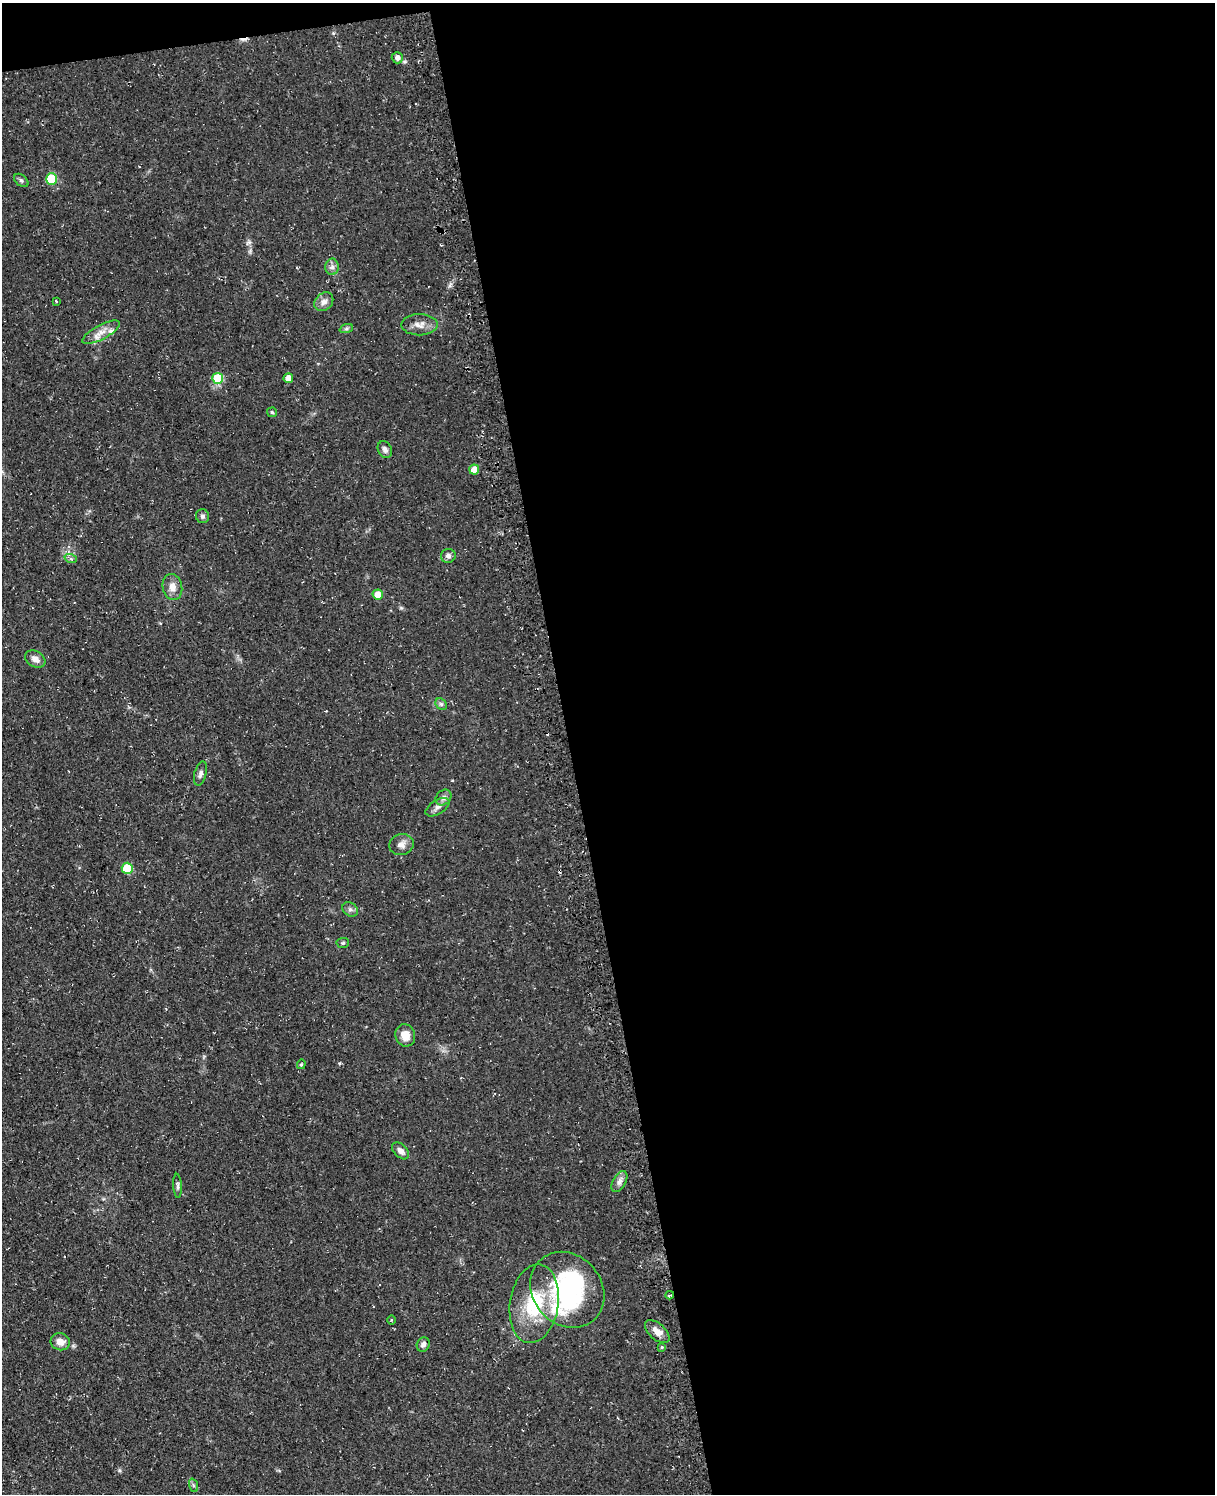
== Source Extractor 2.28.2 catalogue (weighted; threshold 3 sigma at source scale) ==
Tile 4 of 4 x 3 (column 4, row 1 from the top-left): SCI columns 3708-4920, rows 3244-4735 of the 4953 x 4872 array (HDU 1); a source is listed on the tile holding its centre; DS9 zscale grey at full resolution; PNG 1217 x 1496 px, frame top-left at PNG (2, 3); each listed source drawn as its Kron ellipse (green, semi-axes under 4 px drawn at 4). Shown black and unused: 54% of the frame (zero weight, under 3 of 4 exposures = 4% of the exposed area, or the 3 px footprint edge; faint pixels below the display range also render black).
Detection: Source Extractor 2.28.2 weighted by HDU 2 'WHT'; one run over the whole footprint, this tile lists its part. Background 0.0687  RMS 0.0068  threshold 0.0304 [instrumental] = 3 sigma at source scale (4.5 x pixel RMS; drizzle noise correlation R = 1.50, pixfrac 1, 0.05/0.05 arcsec/px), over >= 5 px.
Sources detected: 49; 2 inside a brighter object's white glare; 3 cosmic-ray / hot-pixel residue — neither listed nor drawn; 2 inside a brighter listed object's ellipse — not listed separately; the other 42 listed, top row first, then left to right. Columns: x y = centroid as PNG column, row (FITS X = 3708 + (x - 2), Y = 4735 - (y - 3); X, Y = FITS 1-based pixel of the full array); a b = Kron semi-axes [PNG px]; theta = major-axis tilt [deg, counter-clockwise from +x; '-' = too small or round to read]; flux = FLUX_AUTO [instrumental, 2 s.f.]
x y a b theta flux
397 58 6 5 - 3.2
52 179 6 5 - 30
21 180 8 5 -40 1.5
332 267 8 7 - 2.5
56 301 3 3 - 0.57
324 302 10 8 43 3.8
419 325 18 10 1 5.8
346 329 7 4 19 1.2
101 332 21 7 28 6.6
218 378 5 5 - 30
288 378 5 5 - 6.2
272 412 5 4 - 0.77
385 450 9 6 -64 2.8
474 469 5 5 - 7.9
202 516 7 6 - 1.9
448 556 7 7 - 2.3
71 559 6 4 -18 1.2
172 587 13 9 -78 5.6
378 595 5 5 - 9.2
35 659 11 8 -31 4.2
441 704 6 5 - 1.4
200 773 12 6 75 2.5
443 798 9 7 45 2.4
437 807 13 7 32 3.2
401 844 12 10 16 4.2
127 868 5 5 - 26
350 909 8 6 -39 2
343 943 6 5 - 1.1
405 1035 11 9 -72 7.4
301 1064 5 4 - 0.86
401 1151 10 6 -44 3.5
619 1181 11 6 60 3.3
177 1186 12 4 -87 1.6
567 1290 40 34 -50 78
670 1295 4 3 - 1.8
534 1304 40 24 81 42
391 1320 5 3 - 0.65
657 1331 15 8 -42 6.4
60 1342 10 8 -18 5.8
423 1344 7 6 - 2.5
662 1347 3 3 - 1.5
193 1485 7 4 -71 1.2
Overlapping masked pixels (flux is a lower limit): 2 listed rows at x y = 127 868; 670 1295